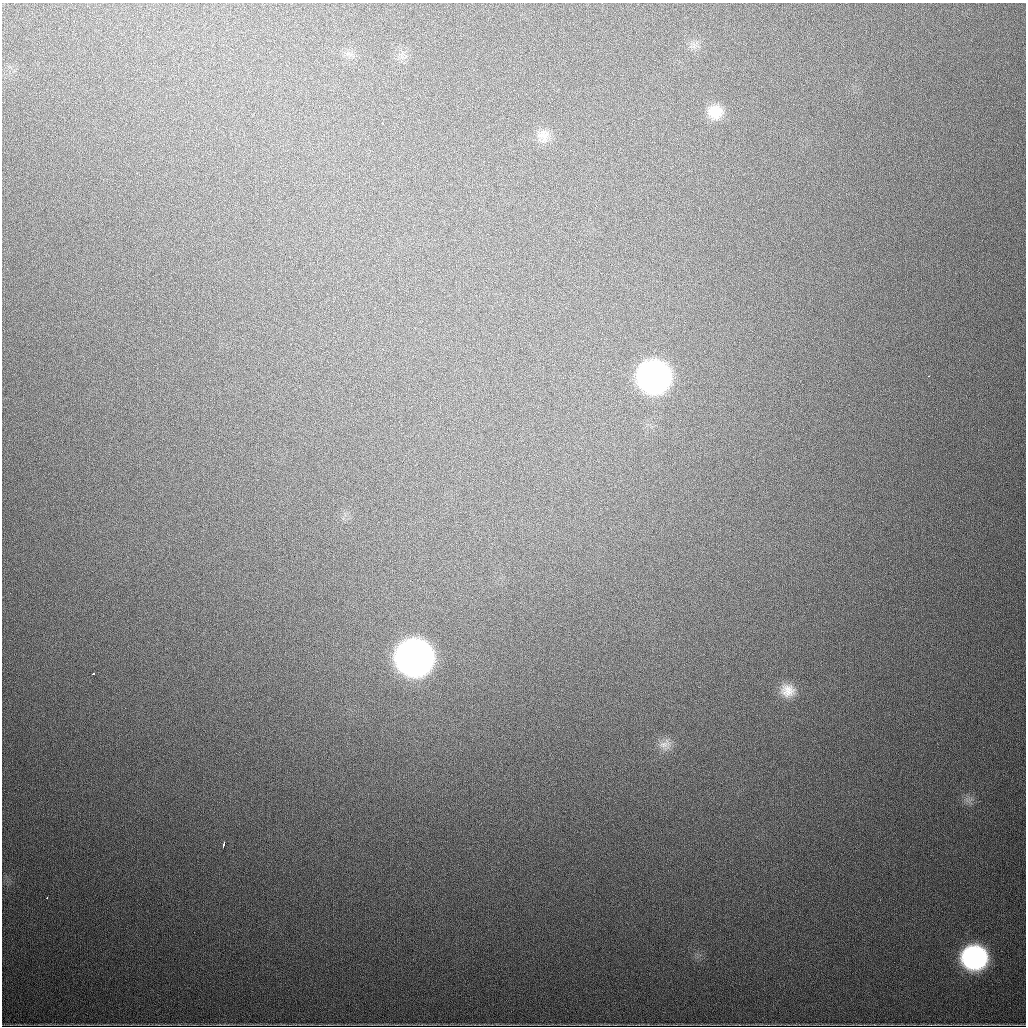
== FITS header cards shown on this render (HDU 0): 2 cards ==
NAXIS1  =                 1024
NAXIS2  =                 1024

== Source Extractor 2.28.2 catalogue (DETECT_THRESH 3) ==
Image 1024 x 1024 px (HDU 0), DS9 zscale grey, 1 PNG px = 1 image px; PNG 1028 x 1028 px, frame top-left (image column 1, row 1024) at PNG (2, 3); no overlay
Background 625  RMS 20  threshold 58.7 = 3 sigma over >= 5 px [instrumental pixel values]
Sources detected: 12; all 12 listed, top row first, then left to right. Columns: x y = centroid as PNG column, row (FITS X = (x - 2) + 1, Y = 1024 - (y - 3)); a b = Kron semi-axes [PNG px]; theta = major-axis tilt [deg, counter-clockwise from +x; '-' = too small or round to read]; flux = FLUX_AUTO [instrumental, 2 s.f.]
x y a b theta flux
74 21 3 2 - 1.7e+03
715 112 18 17 - 2.7e+04
382 123 3 3 - 2.3e+03
543 136 18 17 - 1.8e+04
654 377 20 20 - 7.7e+05
415 657 21 20 - 1.7e+06
93 674 3 3 - 6.2e+03
788 690 21 18 -20 2.7e+04
665 744 18 13 22 1.3e+04
223 845 6 2 75 3.7e+03
47 898 2 2 - 1.2e+03
974 957 19 17 -6 2.9e+05